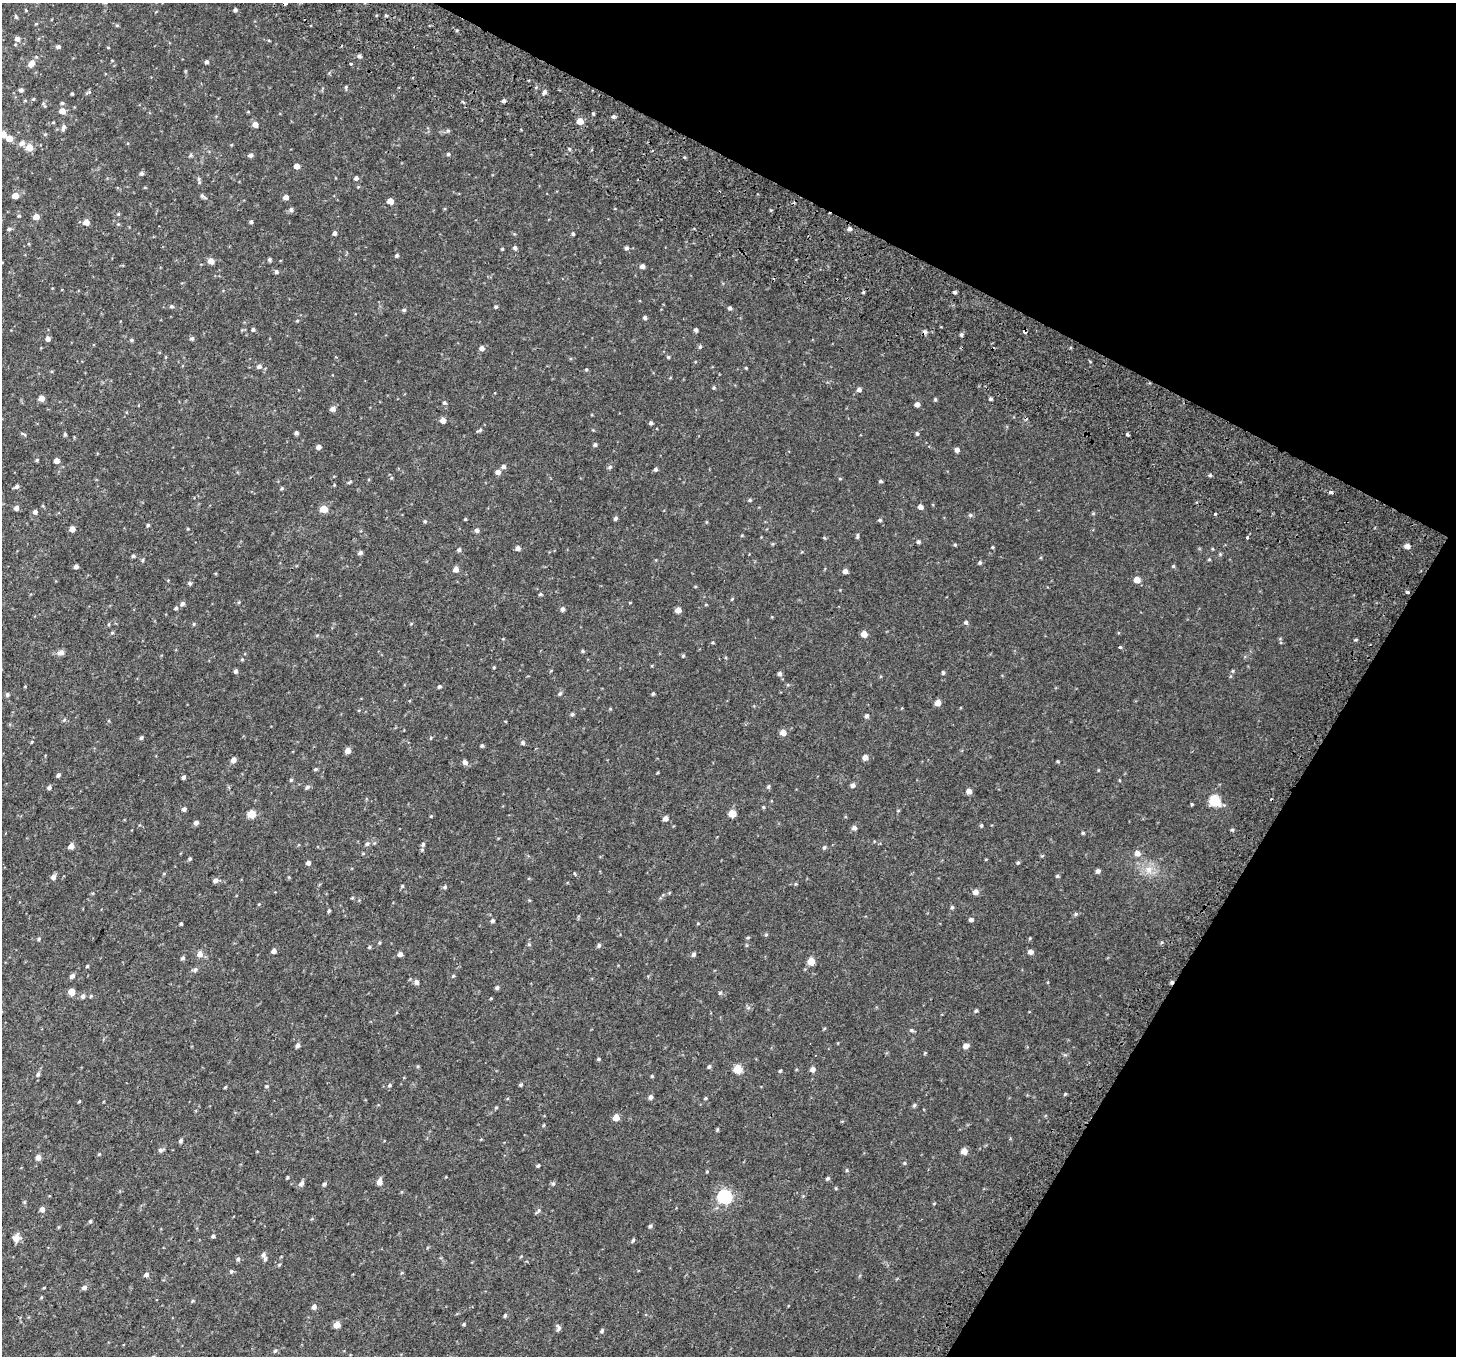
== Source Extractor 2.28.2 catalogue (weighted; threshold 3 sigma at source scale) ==
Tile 8 of 4 x 4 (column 4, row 2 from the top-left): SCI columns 4438-5891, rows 3021-4374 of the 5977 x 6104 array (HDU 1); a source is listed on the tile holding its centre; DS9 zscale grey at full resolution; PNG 1458 x 1358 px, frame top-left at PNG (2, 3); no overlay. Shown black and unused: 25% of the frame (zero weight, under 2 of 3 exposures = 6% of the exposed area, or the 3 px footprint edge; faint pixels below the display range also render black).
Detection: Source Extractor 2.28.2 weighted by HDU 2 'WHT'; one run over the whole footprint, this tile lists its part. Background 0.0187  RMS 0.0068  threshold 0.0308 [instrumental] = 3 sigma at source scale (4.5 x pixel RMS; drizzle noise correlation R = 1.50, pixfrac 1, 0.0396/0.0396 arcsec/px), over >= 5 px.
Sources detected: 347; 5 cosmic-ray / hot-pixel residue — not listed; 1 inside a brighter listed object's ellipse — not listed separately; the other 341 listed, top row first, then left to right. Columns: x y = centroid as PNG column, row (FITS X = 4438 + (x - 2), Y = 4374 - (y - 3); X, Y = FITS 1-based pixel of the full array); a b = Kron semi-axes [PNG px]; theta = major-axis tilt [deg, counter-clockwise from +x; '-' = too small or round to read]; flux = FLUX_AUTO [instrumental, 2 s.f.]
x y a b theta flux
285 3 4 4 - 6.8
26 10 4 3 - 0.53
235 10 4 4 - 1.3
386 15 5 3 - 0.7
16 17 6 4 -71 0.88
36 24 5 3 - 0.51
117 25 5 4 - 0.81
17 39 6 6 - 2.5
269 41 5 3 - 0.46
58 47 5 4 - 1.4
108 47 4 3 - 0.47
359 56 5 4 - 1.4
206 62 4 4 - 1.4
31 63 10 7 46 3.5
351 64 3 3 - 0.73
346 87 6 4 88 0.83
21 90 5 5 - 1.7
89 92 8 4 32 0.96
544 92 6 5 - 1.7
72 94 3 3 - 0.75
25 100 5 3 - 0.6
504 101 4 3 - 1.5
62 103 5 5 - 0.85
62 111 5 5 - 5.5
593 114 3 3 - 0.73
613 116 5 5 - 1.4
580 121 5 5 - 9
53 122 4 4 - 0.54
255 125 5 5 - 3.7
63 128 9 5 76 1.8
448 131 5 5 - 0.95
3 134 5 5 - 5.9
45 134 6 3 18 0.64
9 138 5 5 - 6.6
22 143 8 7 - 2.3
29 147 6 6 - 7.9
569 149 5 4 - 0.81
448 154 5 4 - 0.92
191 155 6 4 -1 1
250 155 5 4 - 1.7
297 166 5 4 - 4.1
141 173 5 5 - 1.4
356 178 5 5 - 1.6
199 179 8 5 -87 1.3
15 196 5 4 - 6.8
203 196 8 4 -32 1.5
286 197 4 4 - 3.7
390 201 5 5 - 5.5
291 209 6 5 - 1.5
118 214 5 4 - 0.64
19 216 4 4 - 0.66
36 217 5 5 - 4.8
86 222 5 5 - 5.1
251 222 4 4 - 1.2
9 229 6 4 1 1
849 229 5 4 - 1.6
335 233 5 4 - 1.5
573 234 4 4 - 0.96
515 248 5 4 - 1.6
626 248 5 5 - 1.4
502 249 4 3 - 0.64
397 255 4 4 - 1.1
269 260 4 4 - 1.3
211 261 5 5 - 5.3
642 266 5 4 - 2.3
276 272 6 5 - 1.4
863 292 4 3 - 0.72
955 292 4 3 - 1.2
171 306 5 4 - 1.2
496 307 4 4 - 0.87
730 308 5 5 - 1.1
404 310 5 4 - 1.1
645 318 4 4 - 1.3
297 321 4 4 - 0.61
253 329 5 4 - 1.1
696 330 4 4 - 1.2
1024 331 4 3 - 2.1
961 335 5 4 - 1.1
48 338 5 4 - 2.3
192 338 5 5 - 1.2
131 340 5 4 - 0.9
700 347 5 4 - 0.93
482 348 5 5 - 2.5
668 357 4 4 - 0.84
259 366 6 6 - 2.1
746 368 4 3 - 0.55
586 369 5 4 - 0.67
714 388 4 4 - 0.82
859 390 5 5 - 1.8
41 398 5 5 - 4.6
935 399 5 4 - 0.8
990 399 4 4 - 1.1
444 403 5 4 - 1.1
917 404 5 4 - 2.7
333 409 6 5 - 2.7
443 420 5 5 - 3.9
651 423 4 4 - 1.3
479 430 10 3 30 1
296 433 4 4 - 1.5
24 434 9 3 -30 0.86
65 434 5 4 - 0.86
917 434 5 4 - 1.1
1128 435 3 3 - 1.9
595 445 5 4 - 1.3
319 447 5 4 - 2.5
957 450 5 5 - 2.4
37 460 5 4 - 0.73
56 461 4 4 - 4.1
503 467 6 5 - 1.8
610 467 6 5 - 1.3
656 469 5 4 - 1.2
498 472 5 5 - 2.8
1210 475 4 4 - 0.87
840 479 5 3 - 0.49
881 481 5 3 - 0.96
349 482 8 3 28 0.79
334 485 4 3 - 0.52
16 487 6 4 33 1.5
282 488 5 4 - 0.74
1330 492 4 3 - 2.5
750 500 5 4 - 0.83
920 507 5 5 - 2.6
16 508 5 5 - 2.7
324 509 5 5 - 12
35 512 5 5 - 1.9
1093 513 6 4 0 0.63
1215 514 3 3 - 3.6
970 515 5 5 - 1.2
615 518 5 4 - 1.3
465 519 4 3 - 0.61
880 520 5 4 - 0.95
425 521 5 4 - 0.79
706 522 5 3 - 0.52
148 525 4 4 - 1
72 529 4 4 - 4.9
188 529 5 3 - 0.52
477 530 5 5 - 1.8
857 536 8 3 86 0.91
1247 537 4 3 - 0.92
918 542 4 4 - 1.2
955 545 4 3 - 0.69
1407 546 5 5 - 2.8
992 547 4 3 - 0.62
518 548 5 5 - 2.2
459 550 5 5 - 1.2
360 552 5 4 - 1.7
133 556 4 4 - 1.1
1209 559 4 4 - 0.62
142 560 5 4 - 0.89
980 563 4 4 - 0.98
1173 566 5 4 - 0.76
76 567 4 4 - 2.1
456 569 5 5 - 3.6
845 571 4 4 - 2.9
1137 580 6 5 - 5.2
189 583 5 5 - 1.2
1407 592 4 3 - 1.4
540 594 5 4 - 0.91
732 599 5 3 - 0.61
630 603 4 3 - 0.44
182 604 6 5 - 1.8
176 608 4 4 - 1
563 609 5 5 - 1.7
678 610 5 4 - 4.8
966 622 5 5 - 1.4
109 624 5 3 - 0.63
194 624 5 4 - 0.72
112 633 5 4 - 0.68
864 634 5 5 - 6
1356 640 5 3 - 0.68
713 642 4 3 - 0.65
1120 647 4 3 - 1.1
583 651 5 4 - 0.81
61 653 9 7 14 2.3
683 656 5 4 - 0.73
242 659 5 4 - 0.65
494 667 4 3 - 0.59
235 671 4 4 - 1.6
1233 671 5 3 - 0.71
943 673 4 4 - 1.1
779 674 5 5 - 1.6
439 687 5 4 - 1.1
560 693 6 5 - 1.1
653 694 4 3 - 0.85
7 695 5 5 - 1.1
938 703 5 5 - 4.5
572 714 5 4 - 1.1
867 716 6 4 63 1.5
64 720 5 4 - 0.81
783 732 5 5 - 4.9
141 738 4 4 - 1.2
431 738 5 3 - 0.6
31 742 5 3 - 0.6
523 743 5 5 - 1.3
482 746 4 4 - 1
348 751 5 5 - 4.4
865 757 5 5 - 4.2
233 760 5 5 - 3.2
1058 761 5 3 - 0.56
465 762 7 6 - 2.1
316 769 5 3 - 0.97
1098 770 5 3 - 0.49
58 775 5 4 - 1.6
183 777 4 3 - 1.6
291 780 5 4 - 0.85
853 785 5 5 - 1.9
768 786 5 5 - 0.97
307 787 6 5 - 1.5
49 788 5 5 - 1.3
969 791 5 5 - 3.6
1215 801 6 6 - 41
1192 804 4 3 - 0.66
763 807 5 4 - 0.65
184 809 5 4 - 1.8
898 810 5 3 - 0.52
251 814 5 5 - 16
732 814 5 5 - 11
431 816 4 3 - 0.57
665 818 5 5 - 3.2
196 823 5 5 - 2
981 825 5 4 - 0.84
854 828 5 5 - 2
1232 830 5 4 - 0.88
1083 833 4 4 - 0.74
367 844 7 5 55 1.4
423 844 5 5 - 0.95
71 846 5 4 - 4.1
824 847 6 5 - 1.1
363 853 5 3 - 0.59
1137 853 7 6 - 2.9
1042 856 5 3 - 0.59
190 859 4 4 - 0.87
308 863 4 4 - 2.2
1018 863 5 4 - 0.85
1149 870 12 9 -77 5.9
1098 871 4 4 - 2.1
164 873 5 3 - 0.54
1057 876 5 4 - 0.81
53 877 6 5 - 2.8
215 880 6 5 - 2.4
402 886 5 4 - 0.71
445 887 6 5 - 1.1
975 892 5 5 - 3.5
669 893 5 3 - 0.52
352 898 5 3 - 0.67
259 904 4 3 - 0.5
952 907 5 4 - 1
329 911 4 3 - 0.87
1076 914 5 5 - 0.9
971 920 5 4 - 1.6
493 921 5 4 - 1.3
181 924 3 3 - 0.79
698 924 5 3 - 0.47
766 934 5 4 - 0.78
748 937 5 4 - 0.7
39 939 6 4 48 0.84
379 943 5 3 - 0.63
529 944 5 4 - 0.93
599 945 5 4 - 1.3
369 947 4 4 - 0.79
274 951 4 4 - 2.7
1030 952 5 5 - 2.8
200 954 6 6 - 3.9
400 954 5 4 - 2.6
693 954 5 4 - 1.5
183 958 5 4 - 1.3
811 961 5 5 - 11
87 966 4 4 - 0.77
195 969 7 5 44 1.5
72 976 6 5 - 2
453 976 5 3 - 0.66
416 982 5 5 - 2.2
497 988 5 4 - 1.3
71 992 6 5 - 6.7
720 993 5 4 - 0.79
83 996 6 6 - 1.8
748 1008 6 4 18 0.97
976 1011 5 4 - 0.97
912 1030 6 4 -21 0.99
298 1045 6 5 - 1.7
965 1046 7 6 - 2.7
925 1053 5 4 - 0.63
598 1059 4 4 - 0.73
709 1066 5 4 - 1.1
738 1069 5 5 - 17
813 1069 5 5 - 3
780 1071 4 3 - 0.66
38 1074 6 5 - 1.5
652 1076 4 4 - 0.67
390 1085 6 4 18 0.98
521 1085 4 4 - 0.93
267 1086 6 4 1 0.86
225 1087 4 3 - 0.65
1065 1094 4 3 - 0.69
650 1097 6 5 - 1.8
705 1098 5 4 - 0.72
914 1105 5 5 - 1.1
496 1108 6 4 1 0.63
616 1117 5 5 - 6
544 1125 5 3 - 0.55
717 1129 6 3 71 0.71
181 1141 5 4 - 1.3
161 1150 7 5 15 1.7
964 1151 5 5 - 5.5
99 1154 5 4 - 0.58
38 1157 5 5 - 3.4
904 1163 5 4 - 0.7
538 1165 5 3 - 0.79
847 1170 5 3 - 0.69
707 1171 5 3 - 0.54
287 1177 4 3 - 0.71
828 1178 5 4 - 1.1
380 1182 6 5 - 3.9
302 1183 6 5 - 2.3
553 1183 6 5 - 1
324 1184 5 4 - 1.1
836 1188 4 4 - 0.64
724 1197 6 6 - 110
24 1202 5 4 - 0.77
42 1209 5 4 - 3.5
538 1211 9 4 42 1.2
90 1221 5 4 - 0.79
650 1226 5 4 - 1.3
213 1236 5 4 - 0.96
16 1238 8 7 - 5.1
633 1240 6 4 70 0.94
263 1255 7 6 - 1.8
238 1259 6 5 - 1.2
279 1265 5 4 - 0.75
231 1271 5 4 - 0.86
146 1274 5 5 - 2.1
84 1287 5 5 - 2.3
44 1288 4 3 - 0.46
193 1301 5 4 - 0.65
314 1307 5 5 - 2.4
505 1315 5 4 - 1.1
337 1324 5 4 - 7.3
464 1324 5 4 - 0.74
558 1328 8 6 -73 1.7
602 1331 5 4 - 1
275 1351 6 4 3 0.92
Overlapping masked pixels (flux is a lower limit): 2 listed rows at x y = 285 3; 1024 331
Isophote crosses this tile's border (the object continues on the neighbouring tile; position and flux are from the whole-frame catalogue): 2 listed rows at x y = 285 3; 3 134